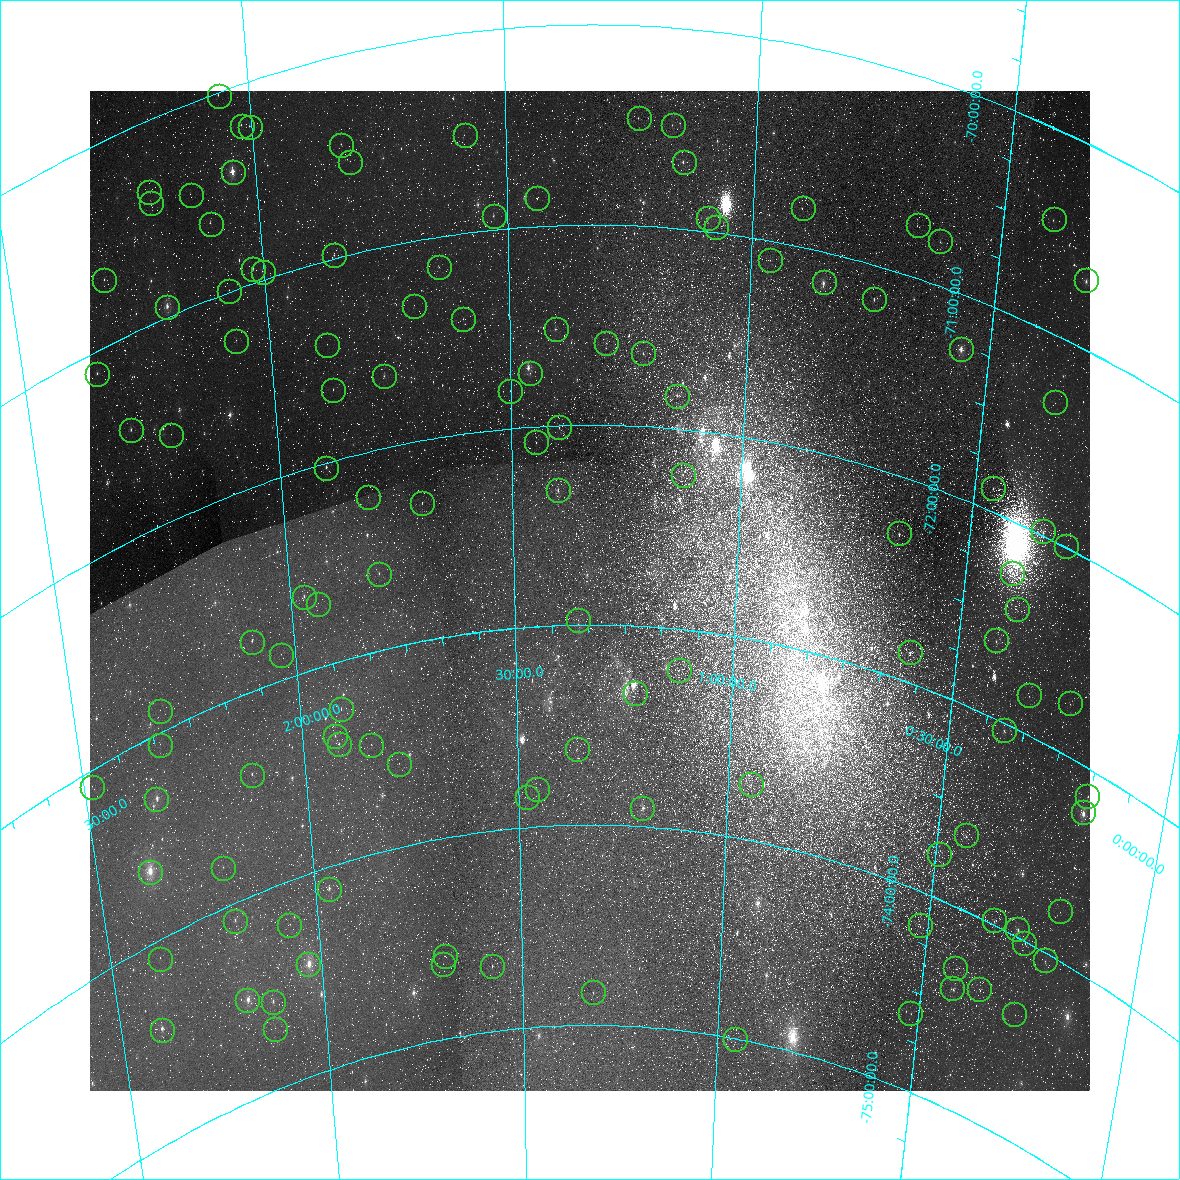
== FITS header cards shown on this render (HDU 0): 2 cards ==
NAXIS1  =                 1000 / Width of image
NAXIS2  =                 1000 / Height of image

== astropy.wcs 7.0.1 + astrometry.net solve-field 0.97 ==
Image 1000 x 1000 px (HDU 0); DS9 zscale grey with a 90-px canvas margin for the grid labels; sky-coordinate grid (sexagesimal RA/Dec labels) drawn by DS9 from the SOLVED WCS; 122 Tycho-2 reference stars matched to detected sources circled (green)
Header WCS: RA---TAN/DEC--TAN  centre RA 01:19:51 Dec -72:50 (19.96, -72.83 deg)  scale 36 x 18 arcsec/px (non-square pixels)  FOV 600.0' x 300.0'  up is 0 deg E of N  parity normal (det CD < 0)
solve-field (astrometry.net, Tycho-2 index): VERIFIED the header's WCS against the Tycho-2 star catalogue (verified at 4 index scales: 20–119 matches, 0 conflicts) and refined it, rather than solving blind
Solved WCS: RA---TAN-SIP/DEC--TAN-SIP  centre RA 01:19:51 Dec -72:50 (19.96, -72.83 deg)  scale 36 x 18 arcsec/px (non-square pixels)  FOV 600.0' x 300.0'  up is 0 deg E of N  parity normal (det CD < 0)
The solver's refit moves the header's centre by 0.57 arcsec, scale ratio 1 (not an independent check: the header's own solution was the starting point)
Tycho-2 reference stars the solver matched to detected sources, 122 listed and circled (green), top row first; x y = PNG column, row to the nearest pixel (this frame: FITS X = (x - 90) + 1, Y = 1000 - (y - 91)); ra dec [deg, ICRS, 3 dp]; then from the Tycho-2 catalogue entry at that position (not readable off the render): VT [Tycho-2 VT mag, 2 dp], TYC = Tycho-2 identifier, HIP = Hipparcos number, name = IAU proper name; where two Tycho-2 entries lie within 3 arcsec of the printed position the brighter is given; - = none
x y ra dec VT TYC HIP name
219 96 30.869 -70.018 9.85 9146-1237-1 - -
639 118 18.512 -70.461 9.81 9139-1315-1 - -
673 125 17.495 -70.486 9.78 9139-1093-1 - -
242 126 30.283 -70.205 10.21 9146-836-1 - -
250 127 30.050 -70.226 9.66 9146-742-1 - -
465 135 23.722 -70.513 11.58 9139-1481-1 - -
341 145 27.398 -70.444 9.99 9146-1208-1 - -
350 162 27.163 -70.540 11.24 9146-1912-1 - -
684 162 17.141 -70.667 8.51 9139-1045-1 - -
233 172 30.657 -70.419 7.05 9146-1564-1 9540 -
149 192 33.135 -70.354 11.27 9147-821-1 - -
191 195 31.951 -70.452 10.78 9146-986-1 - -
537 198 21.565 -70.861 10.20 9139-1417-1 - -
151 203 33.122 -70.407 11.11 9147-817-1 - -
803 208 13.493 -70.805 9.75 9138-1092-1 - -
494 216 22.911 -70.933 9.59 9139-1783-1 - -
708 218 16.363 -70.933 8.31 9139-1288-1 5107 -
1054 219 6.030 -70.444 9.38 9137-1318-1 1909 -
211 224 31.448 -70.631 9.29 9146-1744-1 9783 -
918 225 10.005 -70.735 10.76 9138-916-1 - -
716 227 16.112 -70.972 11.01 9139-1208-1 - -
940 241 9.284 -70.777 9.87 9138-1466-1 - -
334 255 27.821 -70.985 10.16 9146-1019-1 - -
770 260 14.387 -71.095 10.58 9138-1668-1 - -
439 267 24.625 -71.153 10.87 9146-1532-1 - -
253 269 30.301 -70.930 10.28 9146-704-1 - -
263 272 30.030 -70.960 10.04 9146-2024-1 - -
104 280 34.745 -70.678 8.74 9147-1703-1 10799 -
1086 280 4.858 -70.662 8.34 9137-858-1 1564 -
824 282 12.718 -71.151 6.90 9138-1682-1 3961 -
229 291 31.078 -70.995 10.60 9146-2043-1 - -
874 299 11.131 -71.169 8.16 9138-1784-1 3488 -
414 306 25.447 -71.322 11.49 9146-809-1 - -
167 307 32.980 -70.951 7.20 9147-1720-1 10256 -
463 319 23.939 -71.429 11.00 9139-142-1 - -
556 329 21.045 -71.519 8.75 9139-407-1 - -
236 341 31.011 -71.253 10.29 9146-1846-1 9651 -
606 343 19.437 -71.590 10.22 9139-507-1 - -
327 345 28.219 -71.417 11.15 9146-2025-1 - -
961 349 8.347 -71.266 6.14 9138-521-1 2629 -
643 353 18.265 -71.634 9.86 9139-344-1 - -
530 373 21.862 -71.732 10.99 9139-421-1 - -
97 374 35.307 -71.113 9.55 9147-872-1 - -
384 376 26.491 -71.644 8.90 9146-596-1 8228 -
333 390 28.130 -71.648 9.78 9146-290-1 8745 -
510 391 22.510 -71.814 10.76 9139-317-1 - -
677 396 17.161 -71.835 8.66 9139-2191-1 5367 -
1055 402 5.315 -71.325 10.58 9137-2463-1 - -
559 427 20.952 -72.009 9.66 9139-788-1 - -
131 430 34.503 -71.467 8.49 9147-995-1 10722 -
171 435 33.295 -71.582 10.30 9147-702-1 - -
536 442 21.703 -72.080 10.98 9139-720-1 - -
326 468 28.522 -72.024 8.51 9146-138-1 - -
683 475 16.899 -72.229 10.67 9139-2278-1 - -
993 488 6.909 -71.883 8.57 9137-1349-1 2186 -
558 490 21.002 -72.324 7.82 9139-2100-1 6534 -
368 497 27.234 -72.226 11.12 9146-215-1 - -
422 503 25.481 -72.313 10.29 9146-175-1 - -
1043 531 5.181 -71.978 8.44 9137-1119-1 1651 -
899 533 9.752 -72.283 8.56 9138-199-1 3076 -
1066 546 4.411 -71.992 10.49 9137-627-1 - -
1012 573 6.007 -72.254 8.98 9137-3780-1 - -
379 574 27.024 -72.617 9.24 9149-1695-1 - -
304 597 29.562 -72.627 8.82 9149-1976-1 9183 -
318 604 29.114 -72.684 11.09 9149-1501-1 - -
1017 609 5.708 -72.419 11.77 9137-2034-1 - -
578 620 20.354 -72.975 9.47 9142-576-1 - -
996 640 6.259 -72.618 9.03 9140-137-1 - -
252 642 31.408 -72.757 8.95 9149-1600-1 - -
910 652 9.044 -72.847 9.19 9141-2670-1 - -
281 655 30.485 -72.875 10.79 9149-1507-1 - -
679 670 16.864 -73.203 10.70 9142-2801-1 - -
635 693 18.377 -73.336 10.20 9142-2856-1 5714 -
1029 695 4.972 -72.805 9.68 9140-337-1 - -
1070 703 3.607 -72.738 10.71 9140-242-1 - -
341 709 28.602 -73.241 10.98 9149-1730-1 - -
160 711 34.682 -72.896 11.44 9150-1390-1 - -
1004 730 5.645 -73.032 8.67 9140-535-1 1779 -
335 736 28.883 -73.362 9.35 9149-1249-1 - -
339 744 28.764 -73.410 9.01 9149-1369-1 8935 -
160 745 34.826 -73.060 10.74 9150-1332-1 - -
371 745 27.654 -73.456 10.43 9149-1578-1 - -
577 749 20.412 -73.621 9.60 9142-1522-1 - -
399 764 26.718 -73.584 10.50 9149-502-1 - -
252 775 31.849 -73.408 8.97 9149-406-1 9899 -
751 784 14.195 -73.719 9.39 9141-7722-1 - -
92 787 37.254 -73.083 10.15 9150-1202-1 - -
537 789 21.845 -73.813 11.44 9142-74-1 - -
1087 796 2.593 -73.132 9.76 9140-754-1 - -
527 797 22.209 -73.848 10.14 9142-505-1 - -
156 799 35.166 -73.313 7.86 9150-1268-1 10923 -
642 808 18.044 -73.907 7.24 9142-2825-1 5623 -
1083 812 2.661 -73.224 6.70 9140-836-1 865 -
966 835 6.510 -73.631 8.89 9140-828-1 - -
939 854 7.373 -73.782 9.55 9140-630-1 - -
223 868 33.186 -73.804 10.05 9150-184-1 - -
150 872 35.718 -73.646 6.11 9150-88-1 11095 -
329 889 29.506 -74.107 8.35 9149-1581-1 9167 -
1060 911 2.950 -73.760 10.42 9140-894-1 - -
994 920 5.178 -73.977 9.24 9140-513-1 - -
235 921 32.971 -74.087 8.47 9150-1101-1 10250 -
289 925 31.027 -74.217 10.69 9149-4-1 - -
920 925 7.779 -74.167 9.27 9140-484-1 - -
1017 929 4.316 -73.961 8.19 9140-1217-1 - -
1024 943 4.007 -74.009 10.54 9140-1275-2 - -
445 956 25.405 -74.589 11.02 9149-219-1 - -
160 959 35.777 -74.092 10.34 9150-913-1 - -
1045 960 3.211 -74.037 9.58 9140-1036-1 - -
308 964 30.468 -74.446 7.04 9149-695-1 9472 -
443 964 25.491 -74.626 11.26 9149-109-1 - -
492 966 23.651 -74.674 9.10 9142-239-1 7343 -
955 968 6.330 -74.299 10.77 9140-1044-1 - -
952 988 6.353 -74.404 8.88 9140-1738-1 2007 -
979 989 5.372 -74.345 10.32 9140-1800-1 - -
593 992 19.827 -74.836 10.02 9142-613-1 - -
247 1000 32.823 -74.501 7.25 9150-431-1 10206 -
273 1002 31.910 -74.562 9.39 9149-661-1 9916 -
910 1013 7.780 -74.613 10.13 9140-1855-1 - -
1014 1014 4.017 -74.377 11.39 9140-1872-1 - -
275 1029 31.927 -74.698 10.32 9149-653-1 - -
162 1030 36.049 -74.436 7.80 9150-497-1 11196 -
735 1039 14.305 -75.000 10.87 9141-7417-1 - -